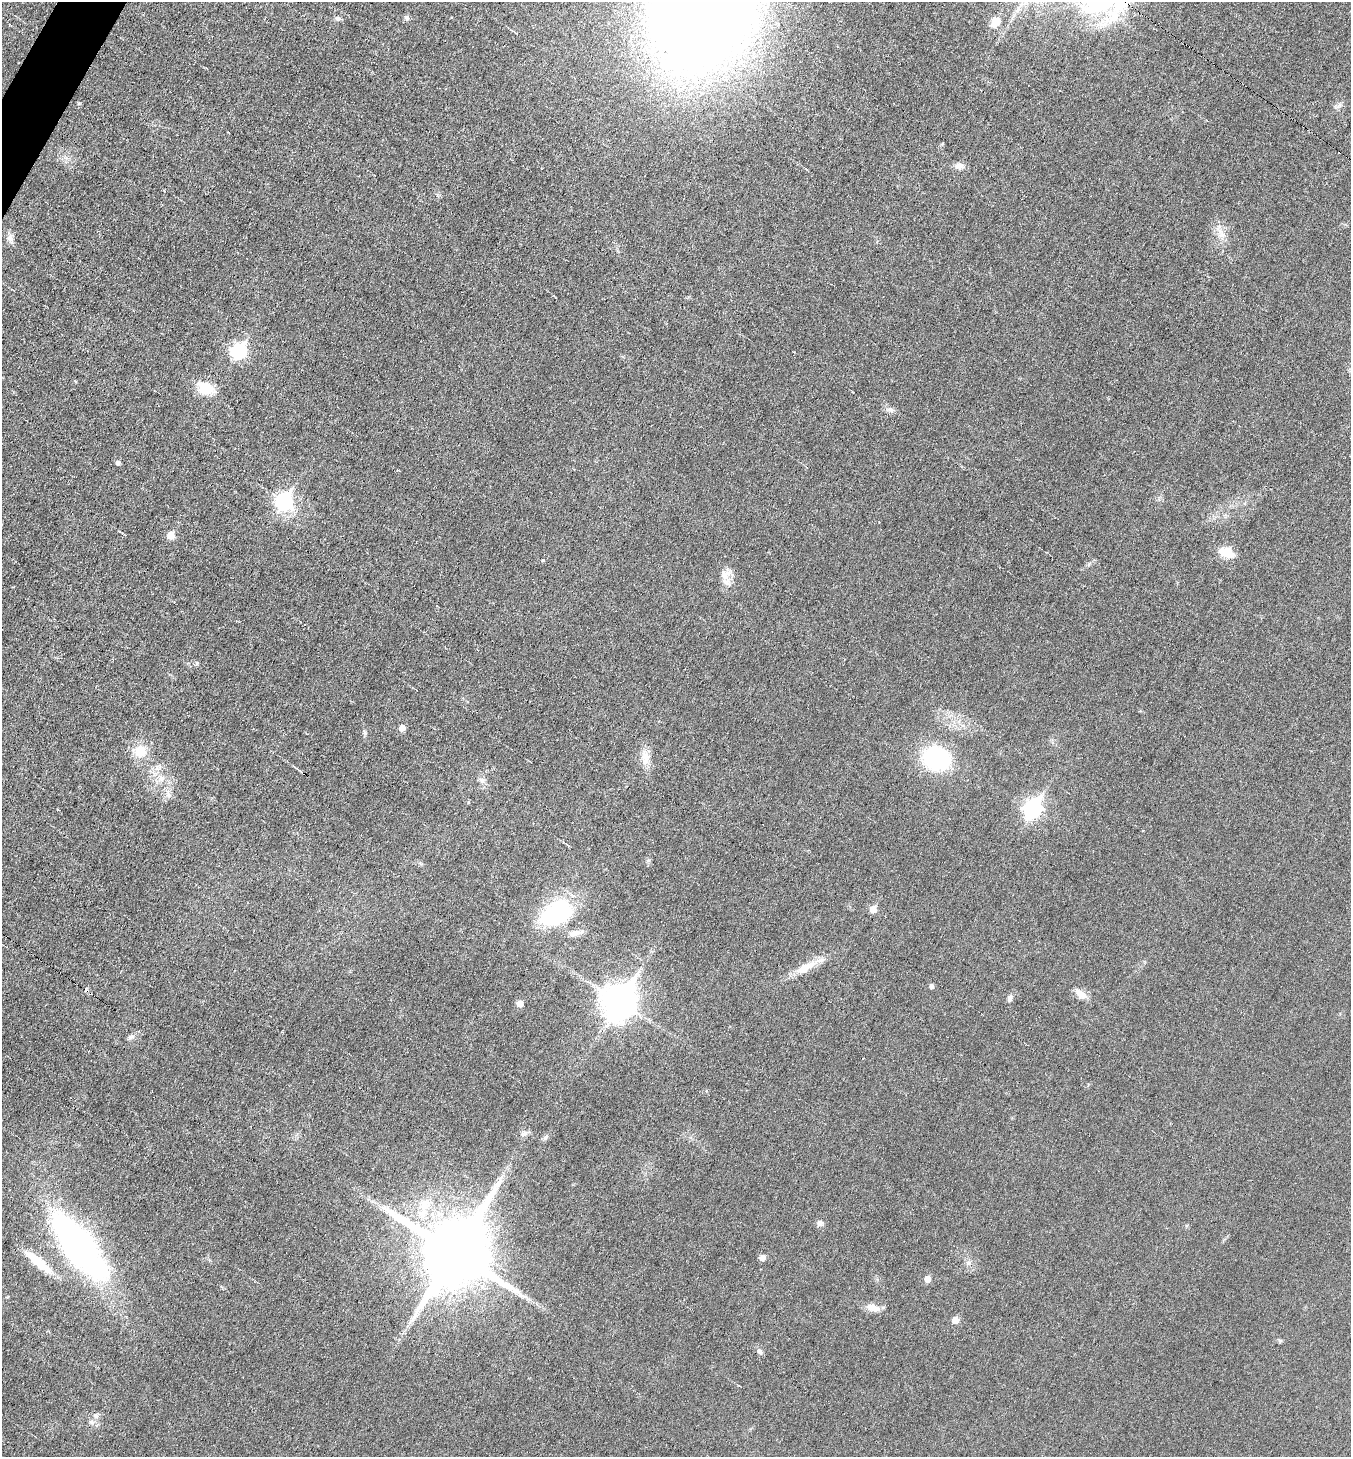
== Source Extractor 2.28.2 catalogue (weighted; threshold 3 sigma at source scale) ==
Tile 11 of 4 x 4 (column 3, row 3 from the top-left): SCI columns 2845-4193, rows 1458-2912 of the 5830 x 5822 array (HDU 1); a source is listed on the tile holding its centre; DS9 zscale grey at full resolution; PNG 1353 x 1459 px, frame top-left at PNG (2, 2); no overlay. Shown black and unused: <1% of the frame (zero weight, under 3 of 6 exposures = <1% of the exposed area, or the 3 px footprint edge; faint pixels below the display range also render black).
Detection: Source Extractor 2.28.2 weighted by HDU 2 'WHT'; one run over the whole footprint, this tile lists its part. Background 0.0178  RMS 0.0036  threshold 0.0147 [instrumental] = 3 sigma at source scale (4.09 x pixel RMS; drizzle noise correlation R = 1.36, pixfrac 0.8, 0.05/0.05 arcsec/px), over >= 5 px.
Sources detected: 54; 3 cosmic-ray / hot-pixel residue — not listed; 1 inside a brighter listed object's ellipse — not listed separately; the other 50 listed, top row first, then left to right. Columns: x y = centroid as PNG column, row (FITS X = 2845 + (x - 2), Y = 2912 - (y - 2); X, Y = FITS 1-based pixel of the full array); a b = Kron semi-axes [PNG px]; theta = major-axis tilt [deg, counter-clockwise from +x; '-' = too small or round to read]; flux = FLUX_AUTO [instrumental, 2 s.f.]
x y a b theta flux
701 11 71 60 64 970
338 18 8 6 -22 0.85
407 18 6 6 - 1
995 21 12 10 58 3.7
959 166 12 9 -4 1.8
1221 234 17 6 -56 2.4
10 238 11 8 -88 1.7
239 351 8 7 - 54
205 388 21 15 -17 7
890 409 11 7 -12 1.3
118 463 5 5 - 1
284 501 8 7 - 71
171 535 5 5 - 5.3
1226 552 16 10 -23 6.4
542 560 5 4 - 0.44
725 574 14 12 8 3.1
197 663 6 5 - 0.52
402 728 5 5 - 3.1
140 752 15 13 -33 7.2
645 758 20 10 80 3.8
936 758 27 21 -15 36
161 778 9 8 - 2
482 780 9 6 -70 1.2
1033 808 9 7 58 100
648 860 6 4 19 0.51
873 909 6 6 - 3.6
557 913 35 23 30 35
574 933 14 8 12 2.3
806 967 37 10 29 6.3
932 986 5 4 - 0.83
1081 994 15 9 -37 3
1009 998 9 5 66 1.1
619 1001 13 11 61 640
520 1004 5 5 - 3.2
131 1037 10 6 19 0.95
524 1133 12 7 19 1.4
425 1206 34 16 70 12
820 1223 8 7 - 1.3
79 1248 58 21 -52 150
454 1252 21 19 61 3800
762 1257 5 5 - 2.2
38 1262 37 9 -39 9.5
968 1263 7 6 - 1
928 1279 5 5 - 3
873 1308 20 9 -18 3.1
955 1320 5 5 - 3.6
1280 1340 7 4 -1 0.54
760 1351 9 6 -56 0.94
96 1416 7 6 - 1.2
91 1422 6 6 - 0.86
Isophote crosses this tile's border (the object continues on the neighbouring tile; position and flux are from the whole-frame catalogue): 1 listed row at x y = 701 11
Unlisted compact peaks at least as high as the median listed source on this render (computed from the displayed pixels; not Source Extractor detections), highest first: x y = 79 103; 365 733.